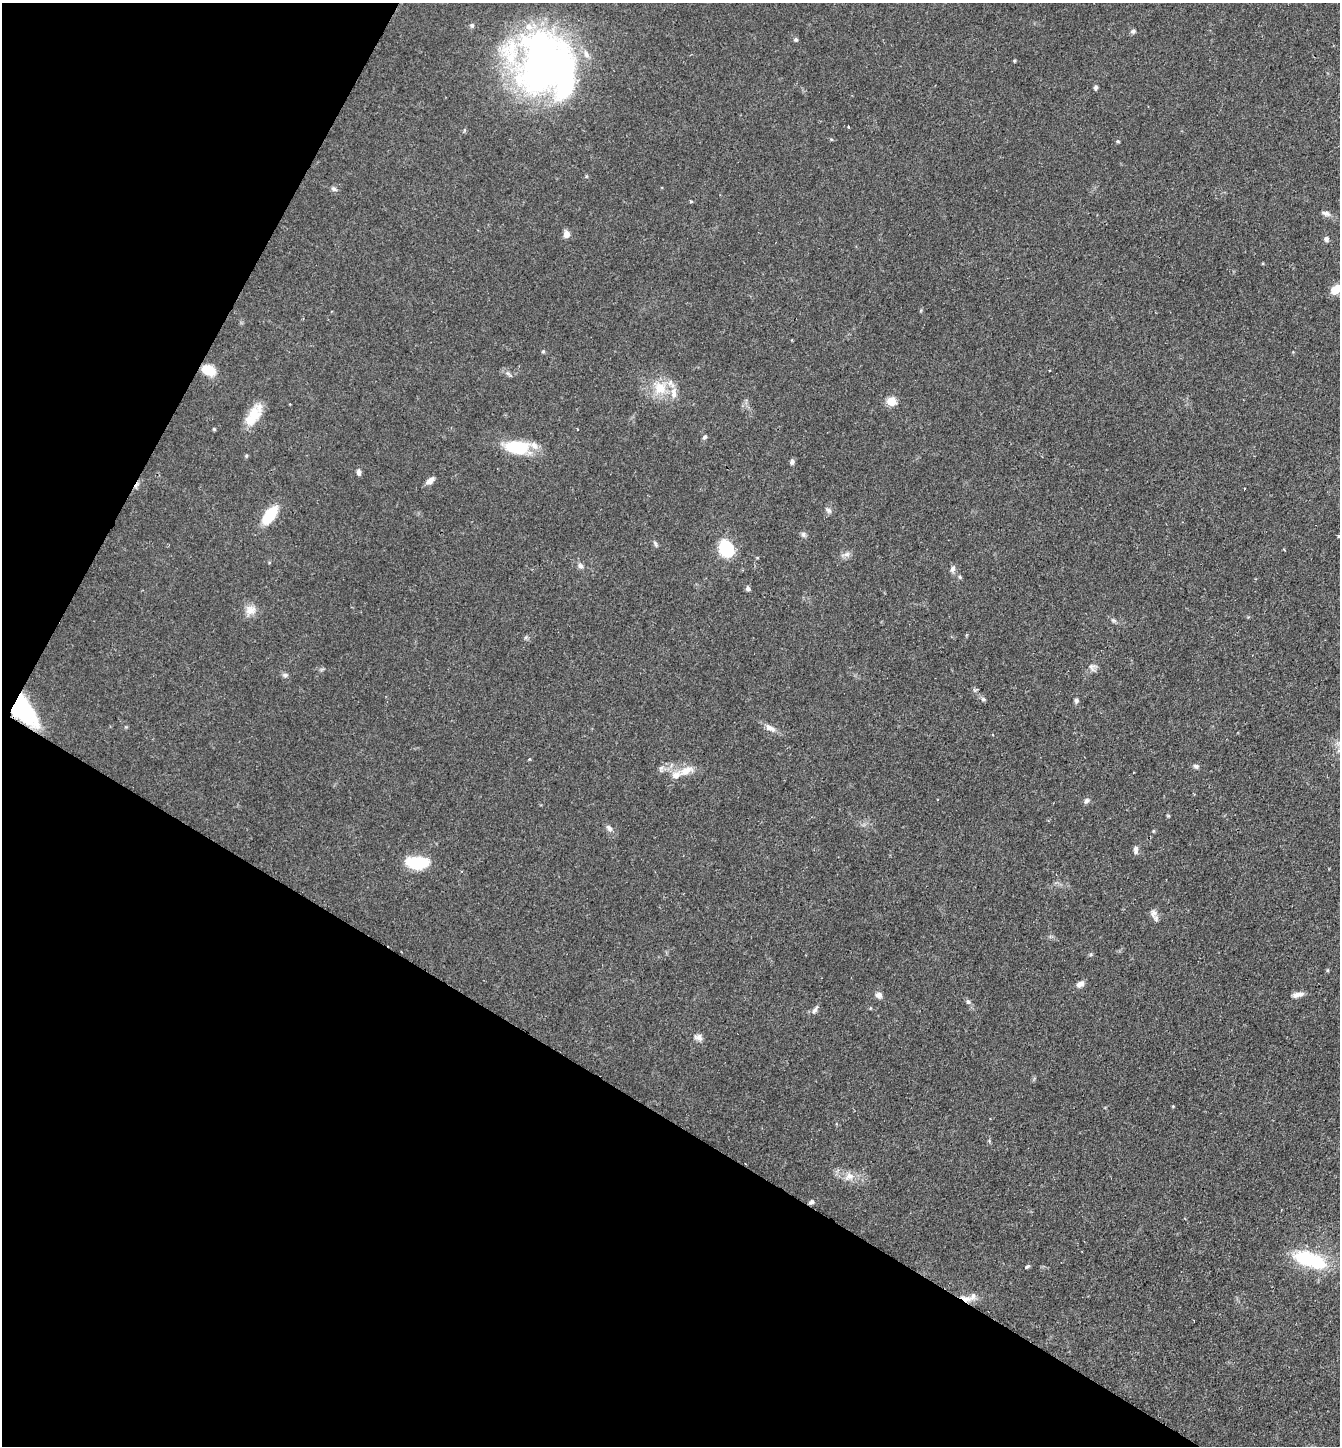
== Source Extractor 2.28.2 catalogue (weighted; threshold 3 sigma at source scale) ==
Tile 9 of 4 x 4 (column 1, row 3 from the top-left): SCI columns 148-1485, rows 1446-2889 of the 5783 x 5776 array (HDU 1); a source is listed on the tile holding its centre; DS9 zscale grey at full resolution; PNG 1342 x 1448 px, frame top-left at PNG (2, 3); no overlay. Shown black and unused: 30% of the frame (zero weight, under 2 of 3 exposures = <1% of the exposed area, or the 3 px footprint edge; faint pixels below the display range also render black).
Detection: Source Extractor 2.28.2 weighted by HDU 2 'WHT'; one run over the whole footprint, this tile lists its part. Background 0.0527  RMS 0.005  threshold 0.0226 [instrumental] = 3 sigma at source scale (4.5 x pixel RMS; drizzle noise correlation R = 1.50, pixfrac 1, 0.05/0.05 arcsec/px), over >= 5 px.
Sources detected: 73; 2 inside a brighter object's white glare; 1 cosmic-ray / hot-pixel residue — not listed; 5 inside a brighter listed object's ellipse — not listed separately; the other 65 listed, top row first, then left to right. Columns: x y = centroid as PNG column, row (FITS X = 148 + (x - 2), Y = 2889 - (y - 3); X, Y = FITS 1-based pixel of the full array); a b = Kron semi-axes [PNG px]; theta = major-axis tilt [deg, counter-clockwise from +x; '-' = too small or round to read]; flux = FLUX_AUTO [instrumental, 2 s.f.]
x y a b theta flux
472 26 6 5 - 1
1133 31 7 6 - 1.1
796 39 5 4 - 0.98
1014 61 4 3 - 0.6
547 68 74 51 30 200
1095 88 6 4 82 1.1
1118 141 4 4 - 0.69
334 189 8 5 -28 1.3
691 201 4 3 - 0.56
1326 213 13 6 -16 2
566 234 6 6 - 3.8
1326 239 6 6 - 1.5
1335 290 10 8 39 6.9
543 351 4 4 - 0.83
208 370 13 8 -18 12
660 388 19 17 -43 12
891 401 6 6 - 16
254 414 25 14 48 11
214 429 4 3 - 0.66
705 437 7 4 29 0.92
517 448 27 13 -8 25
792 462 7 5 80 1.3
359 472 8 5 -84 1.7
430 480 12 6 39 2.6
828 510 8 6 -45 1.5
270 515 14 7 53 25
803 534 8 6 90 1.2
1338 536 4 3 - 0.47
655 544 9 4 -67 1
726 549 10 8 -64 43
847 554 10 6 18 2
580 566 9 7 -48 1.6
952 569 8 6 66 1.7
960 577 6 4 -71 0.66
748 588 6 5 - 1.3
250 610 15 12 9 5
1113 620 8 4 -31 1.1
1092 667 11 10 - 2.4
285 675 7 6 - 1.2
983 699 6 5 - 0.91
1076 700 7 5 -87 1.2
23 710 34 18 -51 44
770 728 17 7 -29 3.3
1196 766 7 5 -19 1.3
661 769 11 5 75 1.5
686 771 19 10 25 6.5
1086 801 8 5 57 1.4
609 828 10 6 -49 1.8
1153 831 4 4 - 0.57
1136 850 10 5 -85 1.9
417 862 21 11 -2 22
1153 913 10 8 80 2.5
1327 970 5 3 - 0.48
1080 984 9 6 34 2.9
1298 994 15 6 10 2.7
878 995 8 7 - 2.2
968 1002 7 5 -72 1.2
815 1010 13 5 58 1.8
698 1037 12 8 -8 2.3
1173 1106 4 3 - 0.44
849 1176 14 10 24 4.6
812 1202 6 5 - 1.3
1310 1260 39 16 -20 34
1027 1267 6 4 21 0.76
966 1299 15 7 -14 3.8
Overlapping masked pixels (flux is a lower limit): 2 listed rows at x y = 23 710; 966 1299
Isophote crosses this tile's border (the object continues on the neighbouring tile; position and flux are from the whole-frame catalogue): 1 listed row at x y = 1335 290